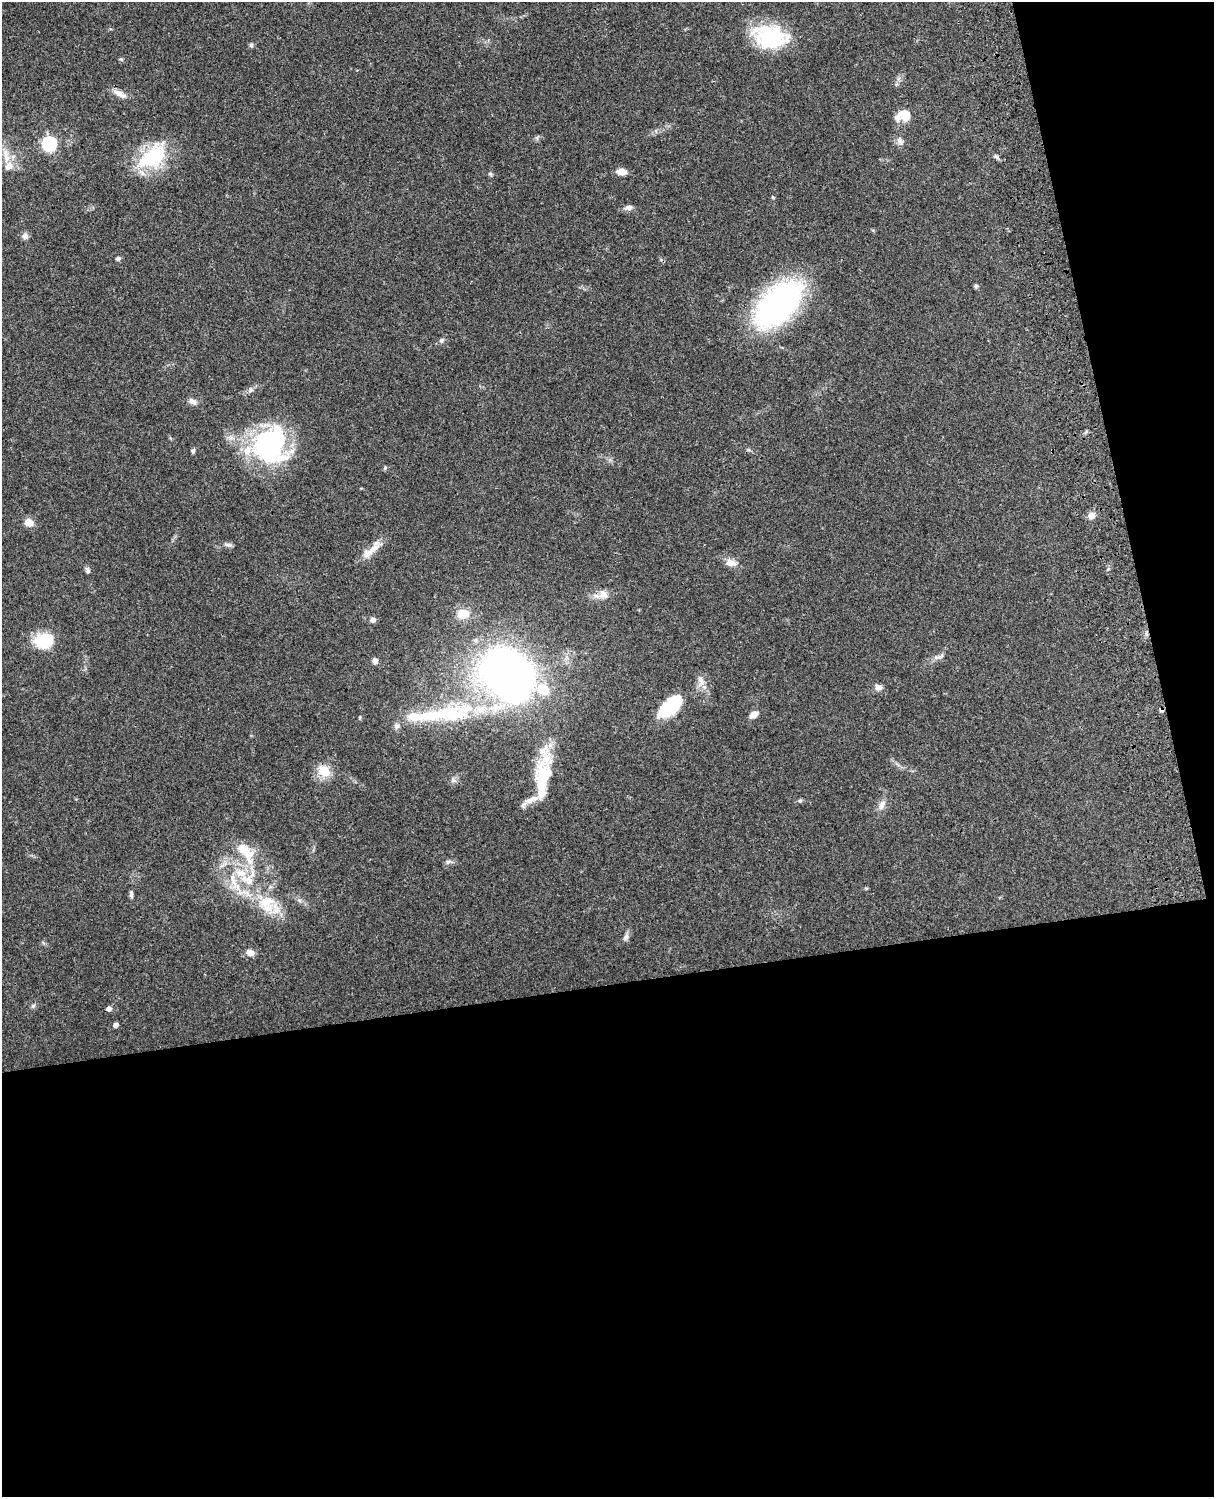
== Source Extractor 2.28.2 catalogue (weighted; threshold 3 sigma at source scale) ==
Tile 12 of 4 x 3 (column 4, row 3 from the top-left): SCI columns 3755-4966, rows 164-1658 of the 5088 x 4926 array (HDU 1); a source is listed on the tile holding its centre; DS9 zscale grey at full resolution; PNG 1216 x 1499 px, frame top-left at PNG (2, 2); no overlay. Shown black and unused: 39% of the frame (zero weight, under 3 of 4 exposures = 6% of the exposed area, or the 3 px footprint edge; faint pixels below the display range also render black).
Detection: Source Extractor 2.28.2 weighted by HDU 2 'WHT'; one run over the whole footprint, this tile lists its part. Background 0.0793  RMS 0.0058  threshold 0.0261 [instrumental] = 3 sigma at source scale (4.5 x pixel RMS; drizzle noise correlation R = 1.50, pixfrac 1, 0.05/0.05 arcsec/px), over >= 5 px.
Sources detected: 70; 2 inside a brighter object's white glare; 1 cosmic-ray / hot-pixel residue — not listed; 9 inside a brighter listed object's ellipse — not listed separately; the other 58 listed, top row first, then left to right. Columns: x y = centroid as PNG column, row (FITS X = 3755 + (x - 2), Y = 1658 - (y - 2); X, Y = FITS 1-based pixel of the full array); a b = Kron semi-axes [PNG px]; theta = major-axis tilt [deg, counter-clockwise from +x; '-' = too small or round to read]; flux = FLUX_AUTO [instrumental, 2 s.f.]
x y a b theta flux
770 37 39 25 -10 42
251 45 5 5 - 1.1
121 59 6 4 -41 0.77
119 94 19 7 -25 4.5
905 115 13 12 - 9.1
537 137 8 5 57 1.1
900 141 11 7 -65 2.6
49 144 6 6 - 110
5 154 20 9 -79 6.4
152 157 38 21 39 38
621 172 10 6 -3 4.9
773 197 5 4 - 0.66
629 208 10 6 9 2.6
25 236 9 7 -19 2.3
118 259 6 5 - 1.1
976 286 5 5 - 1
778 304 60 33 46 130
441 340 7 6 - 1.5
250 390 8 7 - 1.8
193 401 11 8 -29 2.8
1086 432 6 4 20 0.85
270 445 45 40 73 85
193 451 6 5 - 1.2
385 468 5 4 - 0.8
1091 516 9 9 - 3.6
29 522 8 7 - 7.3
228 545 12 5 -10 1.7
372 549 24 9 37 6.8
731 563 13 8 -7 4.9
88 570 9 5 -65 1.3
603 594 13 12 - 5.2
463 614 14 11 7 9
372 620 7 6 - 2.2
44 641 19 14 9 26
940 657 11 6 34 2.2
375 661 6 6 - 2.3
507 674 37 28 -43 430
701 681 18 8 -70 4.4
879 687 10 7 -7 2.7
543 690 16 12 -45 13
671 706 29 14 42 31
754 714 10 7 37 4.1
427 716 129 17 7 58
324 771 19 15 -39 9.3
453 780 9 7 -36 1.9
542 785 80 18 84 33
800 801 6 5 - 0.93
882 805 13 8 63 3.7
245 852 39 17 -53 20
449 862 11 4 -4 1.5
241 873 17 11 -10 10
131 894 9 4 -90 1.5
268 904 42 23 -36 28
626 937 8 7 - 2
250 953 10 8 -17 3.5
33 1006 6 5 - 1.1
109 1009 5 5 - 2.7
115 1025 5 4 - 2.5
Overlapping masked pixels (flux is a lower limit): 1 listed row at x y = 671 706
Unlisted compact peaks at least as high as the median listed source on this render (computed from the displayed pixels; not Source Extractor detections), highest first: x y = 997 157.